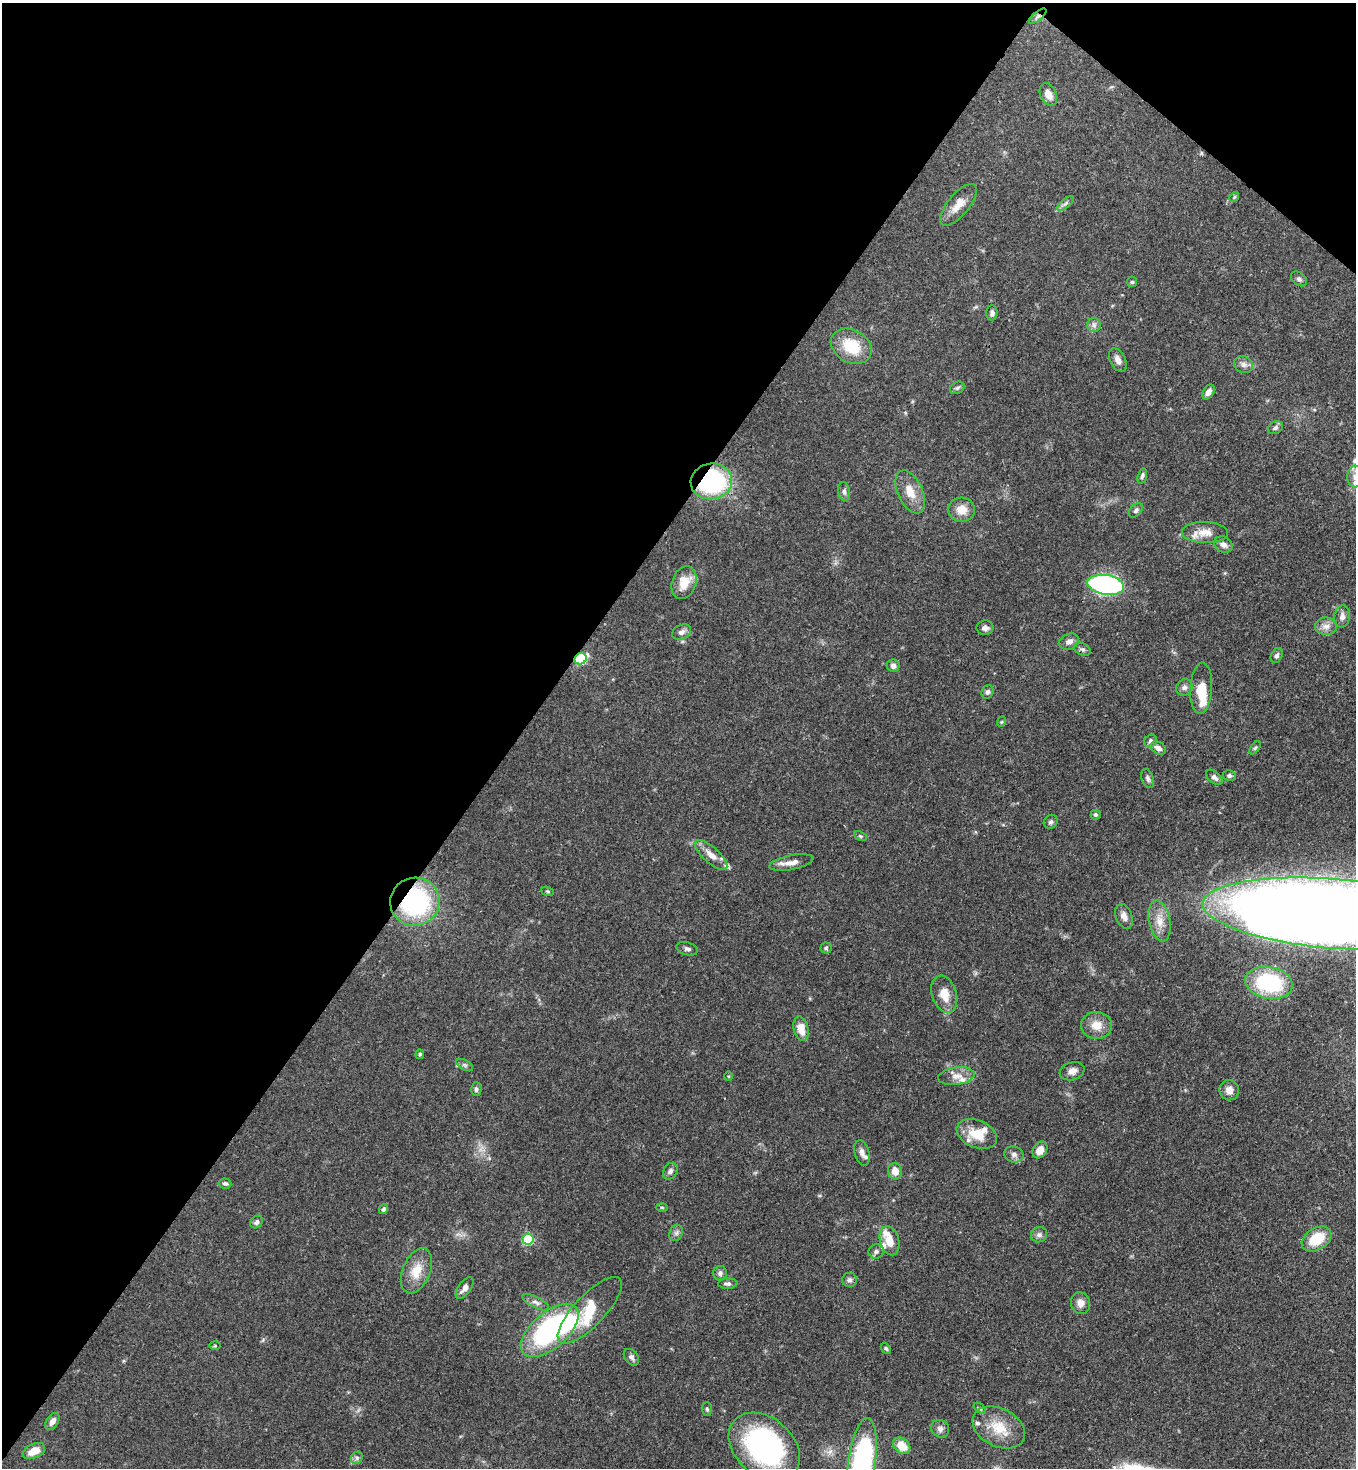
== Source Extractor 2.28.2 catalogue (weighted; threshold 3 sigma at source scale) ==
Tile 2 of 4 x 4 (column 2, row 1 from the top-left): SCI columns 1579-2932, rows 4455-5920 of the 6002 x 5980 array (HDU 1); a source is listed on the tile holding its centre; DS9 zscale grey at full resolution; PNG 1358 x 1470 px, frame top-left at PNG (2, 3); each listed source drawn as its Kron ellipse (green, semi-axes under 4 px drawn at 4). Shown black and unused: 40% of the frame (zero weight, under 3 of 4 exposures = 7% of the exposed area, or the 3 px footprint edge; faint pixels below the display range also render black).
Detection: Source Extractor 2.28.2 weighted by HDU 2 'WHT'; one run over the whole footprint, this tile lists its part. Background 0.107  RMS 0.0041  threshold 0.0184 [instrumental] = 3 sigma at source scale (4.5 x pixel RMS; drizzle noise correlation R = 1.50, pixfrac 1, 0.05/0.05 arcsec/px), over >= 5 px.
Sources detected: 115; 2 inside a brighter object's white glare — neither listed nor drawn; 7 inside a brighter listed object's ellipse — not listed separately; the other 106 listed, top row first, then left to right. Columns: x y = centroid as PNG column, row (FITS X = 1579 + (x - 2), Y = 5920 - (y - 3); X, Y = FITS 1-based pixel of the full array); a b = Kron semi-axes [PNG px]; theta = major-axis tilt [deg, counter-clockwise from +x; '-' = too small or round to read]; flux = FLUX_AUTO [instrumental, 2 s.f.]
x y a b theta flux
1038 16 11 4 40 1.2
1048 94 12 8 -64 3.3
1234 197 5 4 - 0.52
1065 203 10 4 39 1.1
958 205 25 10 51 5.5
1299 279 9 6 -37 1.2
1132 282 5 5 - 0.58
992 313 7 5 -89 1.3
1094 325 7 7 - 1.4
851 346 21 16 -28 14
1118 360 12 7 -63 2.5
1244 365 10 8 -25 1.9
957 388 7 5 28 0.89
1208 392 8 5 58 2.1
1275 428 8 6 29 1.2
1142 476 8 4 74 1
1355 476 11 8 -89 2.6
711 481 21 18 9 51
844 491 9 6 -80 1.2
910 492 23 12 -66 6.6
962 510 13 12 - 4.9
1136 510 8 5 47 1.1
1205 533 23 10 -2 5.6
1223 545 9 7 -30 2.2
684 583 17 12 70 7.6
1106 585 18 9 -9 80
1342 616 11 8 83 1.9
1326 626 11 8 1 2.4
985 628 8 7 - 1.8
681 632 10 7 27 1.8
1069 642 10 8 23 2
1082 649 9 6 -24 1
1277 655 8 5 64 1.1
581 659 6 5 - 44
893 666 6 6 - 1.5
1184 687 8 7 - 1.6
1201 688 26 11 86 9.7
988 692 7 6 - 1
1001 722 5 3 - 0.39
1150 741 7 6 - 1.5
1158 748 8 6 -33 2.6
1255 748 7 4 54 0.58
1229 776 6 5 - 1
1214 777 9 5 -40 1.5
1148 778 10 6 -70 1.2
1095 815 5 5 - 0.8
1051 822 7 6 - 1
860 836 7 4 -25 0.58
711 855 20 8 -42 4.3
791 862 22 7 11 3.8
548 891 7 4 -19 0.5
415 902 25 24 - 56
1337 914 135 35 -4 1600
1124 916 13 8 -67 2.6
1160 921 20 11 -79 5.5
826 948 5 5 - 0.69
687 949 11 6 -16 1.2
1269 983 24 16 -10 29
944 994 19 12 -72 6.6
1097 1025 15 13 -5 5.5
801 1029 12 7 -77 5.6
420 1054 5 4 - 0.74
465 1065 9 5 -27 0.91
1072 1071 12 9 17 2.6
729 1076 5 3 - 0.36
956 1076 18 8 8 4
476 1089 7 5 89 0.97
1229 1090 10 9 - 3.1
977 1134 21 13 -22 9.7
1040 1150 9 6 60 4.2
862 1153 13 7 -75 2.1
1014 1154 10 8 -15 1.6
670 1171 9 7 57 1.4
895 1171 8 7 - 4
225 1184 6 5 - 0.88
662 1207 6 4 -1 0.54
383 1209 5 4 - 1
257 1222 7 5 46 1.1
676 1233 8 6 63 1.2
1039 1235 8 7 - 1.4
528 1239 5 5 - 46
1317 1239 16 11 31 12
889 1241 15 9 -73 5.5
876 1252 7 7 - 1.3
416 1271 24 13 67 7.7
720 1273 7 7 - 1.5
849 1280 7 7 - 1.2
728 1284 9 5 1 1.4
465 1288 12 6 55 1.9
536 1302 14 5 -27 1.7
1080 1303 11 9 -80 2.8
590 1310 43 15 46 21
550 1330 35 18 41 66
215 1346 5 3 - 0.43
886 1348 6 4 -50 0.61
631 1357 9 6 -52 1.2
980 1408 7 4 -36 0.63
707 1409 7 5 -87 0.79
52 1421 9 6 56 2.1
999 1427 28 19 -27 11
940 1429 9 8 - 1.6
902 1446 9 7 -40 6.4
764 1447 40 28 -41 77
34 1451 12 7 24 5.3
357 1458 6 5 - 0.99
862 1461 43 13 82 94
Overlapping masked pixels (flux is a lower limit): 4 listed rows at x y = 1038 16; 711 481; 581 659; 415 902
Isophote crosses this tile's border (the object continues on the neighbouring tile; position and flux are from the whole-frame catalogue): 3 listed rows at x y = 1355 476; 1337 914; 862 1461